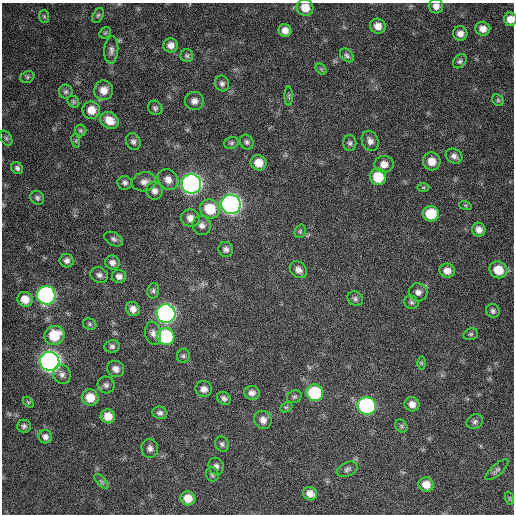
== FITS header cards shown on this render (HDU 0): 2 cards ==
NAXIS1  =                  512 / Axis length
NAXIS2  =                  512 / Axis length

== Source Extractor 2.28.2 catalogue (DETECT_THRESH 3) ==
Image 512 x 512 px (HDU 0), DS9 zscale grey, 1 PNG px = 1 image px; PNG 516 x 516 px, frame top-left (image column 1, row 512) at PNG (2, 3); each listed source drawn as its Kron ellipse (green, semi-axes under 4 px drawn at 4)
Background 321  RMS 19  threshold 55.7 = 3 sigma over >= 5 px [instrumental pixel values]
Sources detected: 114; all 114 listed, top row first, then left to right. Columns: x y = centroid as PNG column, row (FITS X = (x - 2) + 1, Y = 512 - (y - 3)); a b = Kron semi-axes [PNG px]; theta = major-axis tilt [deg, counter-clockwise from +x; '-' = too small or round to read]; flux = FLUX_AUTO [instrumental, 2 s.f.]
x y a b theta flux
436 6 7 7 - 7400
305 8 8 8 - 17000
98 15 8 5 62 2400
44 16 6 5 - 1900
510 19 7 6 - 11000
378 26 8 7 - 10000
483 29 7 7 - 8800
285 30 7 6 - 8500
105 33 6 5 - 1900
460 33 7 7 - 7500
171 45 7 7 - 7500
111 50 14 7 85 5300
347 55 8 5 -42 3200
187 56 6 6 - 2600
460 61 8 5 49 2900
321 69 6 4 -45 1900
27 77 7 5 24 2500
222 83 8 7 - 4000
104 90 10 9 - 12000
66 92 7 7 - 2900
289 96 9 4 -90 2200
498 100 6 5 - 2100
194 101 9 9 - 7300
73 102 6 5 - 2200
155 108 7 6 - 3100
91 110 9 8 - 16000
109 120 10 8 -34 16000
80 130 6 6 - 2000
6 138 8 5 -60 2500
76 141 7 4 -73 1800
133 141 9 7 -62 4200
370 141 10 8 -66 6700
247 142 8 6 -58 3400
231 143 7 5 15 2700
350 143 8 6 -90 3200
454 156 9 7 -28 5000
432 161 9 8 - 14000
258 163 8 7 - 15000
384 164 9 8 - 10000
17 168 6 5 - 3600
378 177 8 8 - 34000
168 180 11 9 -48 10000
144 182 12 9 13 7500
125 183 7 6 - 3700
191 184 10 9 - 740000
423 188 6 4 0 1700
155 191 9 8 - 6300
37 198 7 6 - 3300
231 204 10 9 - 760000
465 205 6 4 -19 1700
210 209 10 9 - 38000
431 214 8 8 - 36000
190 218 9 9 - 8900
202 225 9 9 - 6500
479 230 7 6 - 7600
300 231 7 5 70 2000
114 239 10 6 -28 3800
226 249 7 7 - 4600
67 261 7 7 - 4300
112 262 7 7 - 5200
298 270 9 7 -44 7000
498 270 9 8 - 22000
447 271 8 7 - 9100
99 275 9 7 -30 4600
119 276 7 6 - 5100
153 291 8 6 77 3200
418 292 9 9 - 6500
46 295 9 9 - 400000
25 299 8 7 - 14000
355 299 8 7 - 3400
411 302 7 6 - 3000
133 309 7 6 - 7500
493 311 7 6 - 3200
166 314 9 9 - 620000
90 324 7 5 -24 2400
153 333 12 8 -80 6400
471 334 7 5 15 2300
54 335 10 9 - 38000
166 336 9 8 - 110000
112 346 7 6 - 3300
183 356 7 6 - 2700
50 361 9 9 - 910000
421 363 6 4 -89 1700
116 369 8 8 - 6700
62 374 9 8 - 5500
106 385 8 8 - 4400
204 389 8 8 - 6900
252 393 8 7 - 6000
315 393 8 8 - 82000
294 397 7 6 - 2500
90 398 8 8 - 20000
224 398 7 6 - 4100
28 402 6 4 -45 1500
412 404 7 7 - 8600
367 406 9 8 - 230000
286 407 6 4 28 2000
160 413 7 6 - 3800
108 416 7 7 - 15000
263 420 9 8 - 8200
475 422 8 7 - 3500
24 426 7 6 - 3200
401 426 7 5 -49 2400
45 437 7 6 - 5100
222 444 8 6 -64 3200
150 448 9 8 - 5600
216 466 8 7 - 4800
347 469 11 6 24 3800
497 470 14 5 42 3600
212 474 7 6 - 3000
101 481 9 4 -48 2600
426 485 7 7 - 14000
310 494 7 6 - 8600
188 498 7 7 - 16000
509 498 7 4 -71 1900
At the frame edge (FLAGS 8, measured only in part): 2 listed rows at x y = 436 6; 510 19